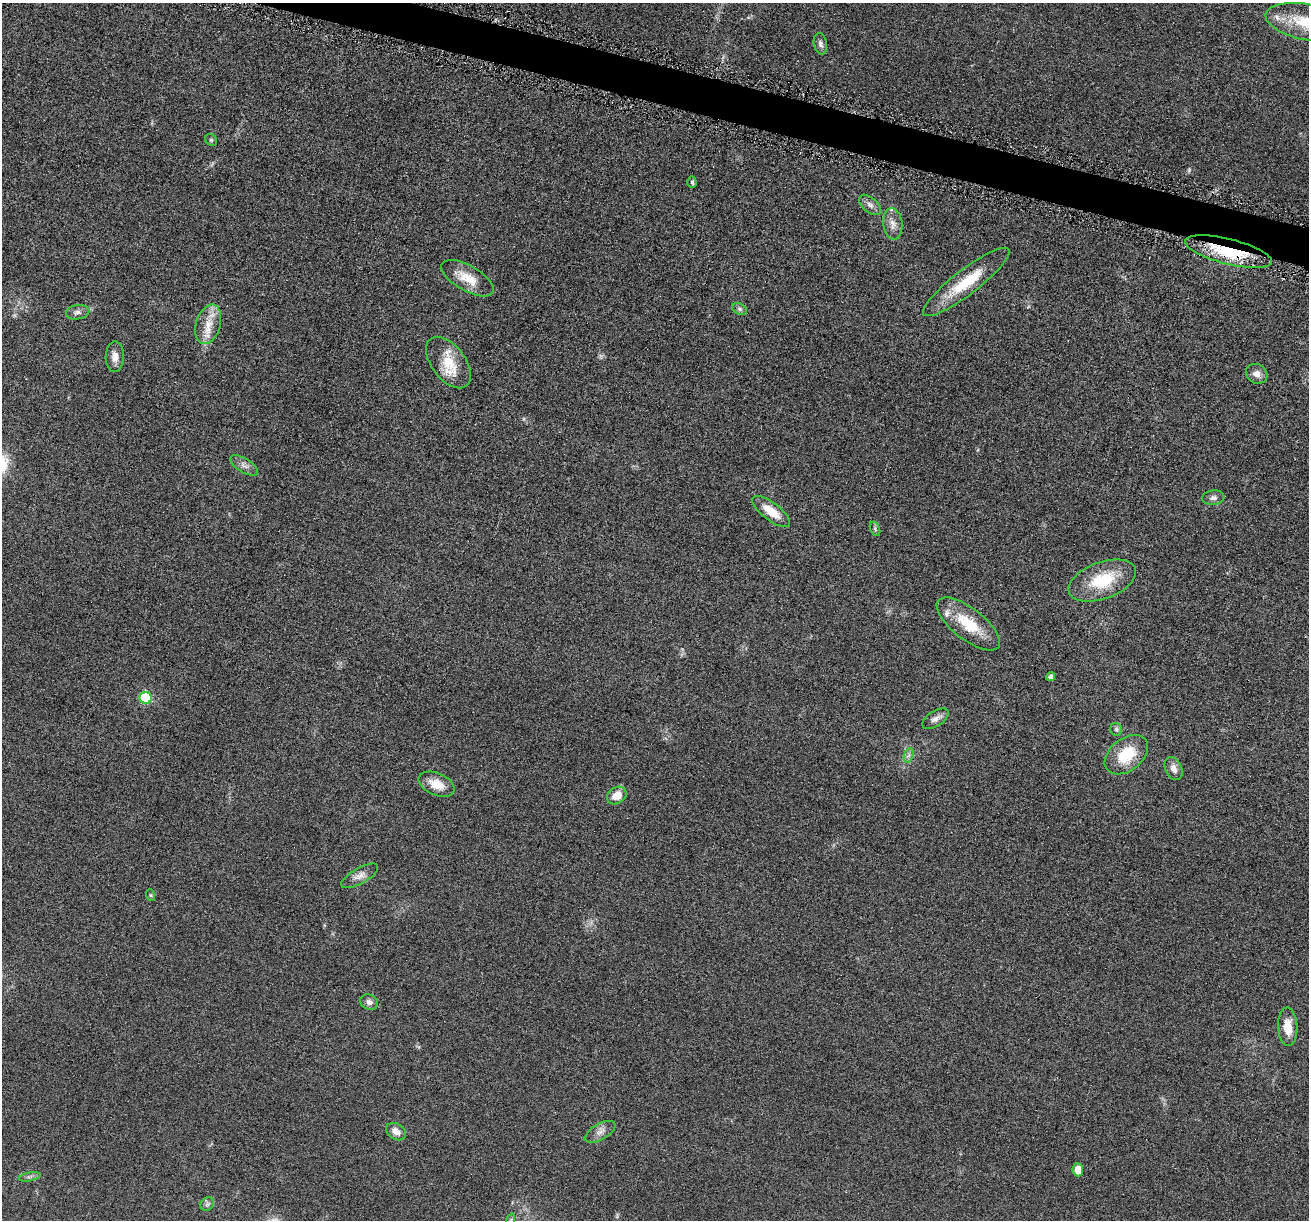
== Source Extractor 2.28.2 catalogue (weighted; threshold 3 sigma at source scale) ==
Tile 11 of 4 x 4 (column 3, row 3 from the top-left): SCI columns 2628-3934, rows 1356-2573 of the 5255 x 5272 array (HDU 1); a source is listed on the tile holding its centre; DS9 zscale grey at full resolution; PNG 1311 x 1222 px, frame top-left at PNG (2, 3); each listed source drawn as its Kron ellipse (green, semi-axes under 4 px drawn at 4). Shown black and unused: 2% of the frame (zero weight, under 4 of 8 exposures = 1% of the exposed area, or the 3 px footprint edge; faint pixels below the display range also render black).
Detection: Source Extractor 2.28.2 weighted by HDU 2 'WHT'; one run over the whole footprint, this tile lists its part. Background 0.0528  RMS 0.0086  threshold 0.035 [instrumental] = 3 sigma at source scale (4.09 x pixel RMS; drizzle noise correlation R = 1.36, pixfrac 0.8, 0.05/0.05 arcsec/px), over >= 5 px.
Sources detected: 42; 2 inside a brighter listed object's ellipse — not listed separately; the other 40 listed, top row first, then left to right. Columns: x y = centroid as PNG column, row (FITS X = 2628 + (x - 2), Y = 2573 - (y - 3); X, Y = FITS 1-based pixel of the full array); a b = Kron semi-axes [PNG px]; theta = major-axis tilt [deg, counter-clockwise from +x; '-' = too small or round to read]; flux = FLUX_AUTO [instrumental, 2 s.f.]
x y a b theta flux
1306 22 41 18 -11 35
820 44 11 6 -79 2.7
211 140 6 5 - 1.4
692 182 5 4 - 1.8
870 205 13 7 -41 4.2
893 224 16 9 -82 6.7
1228 251 45 12 -14 48
467 278 29 12 -30 17
966 282 54 12 38 32
739 309 8 5 -27 2
78 312 12 7 8 3.5
208 324 20 12 73 14
115 357 15 9 89 6.3
448 363 30 16 -52 22
1257 374 11 9 -28 5
244 465 16 7 -32 4.4
1213 498 11 7 7 3.2
771 512 23 9 -37 16
875 529 7 4 -67 1.5
1102 581 35 18 20 36
968 624 38 15 -38 28
1050 677 4 4 - 2.8
146 698 6 6 - 49
935 719 15 7 33 4.5
1116 729 6 6 - 1.8
909 755 7 4 71 2.3
1126 755 24 16 38 29
1174 769 12 8 -66 4.9
436 784 19 11 -24 12
617 795 10 8 33 11
360 876 21 7 29 5.7
150 895 6 4 -71 1
369 1002 9 7 -24 3.2
1288 1027 19 9 -87 11
396 1132 10 7 -33 6.5
600 1132 17 8 29 5.5
1078 1170 6 5 - 9.9
30 1177 11 3 11 1.8
207 1204 7 6 - 2.1
511 1220 7 4 71 1.5
Overlapping masked pixels (flux is a lower limit): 1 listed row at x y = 1228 251
Isophote crosses this tile's border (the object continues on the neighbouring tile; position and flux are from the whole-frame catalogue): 2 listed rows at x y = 1306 22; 511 1220